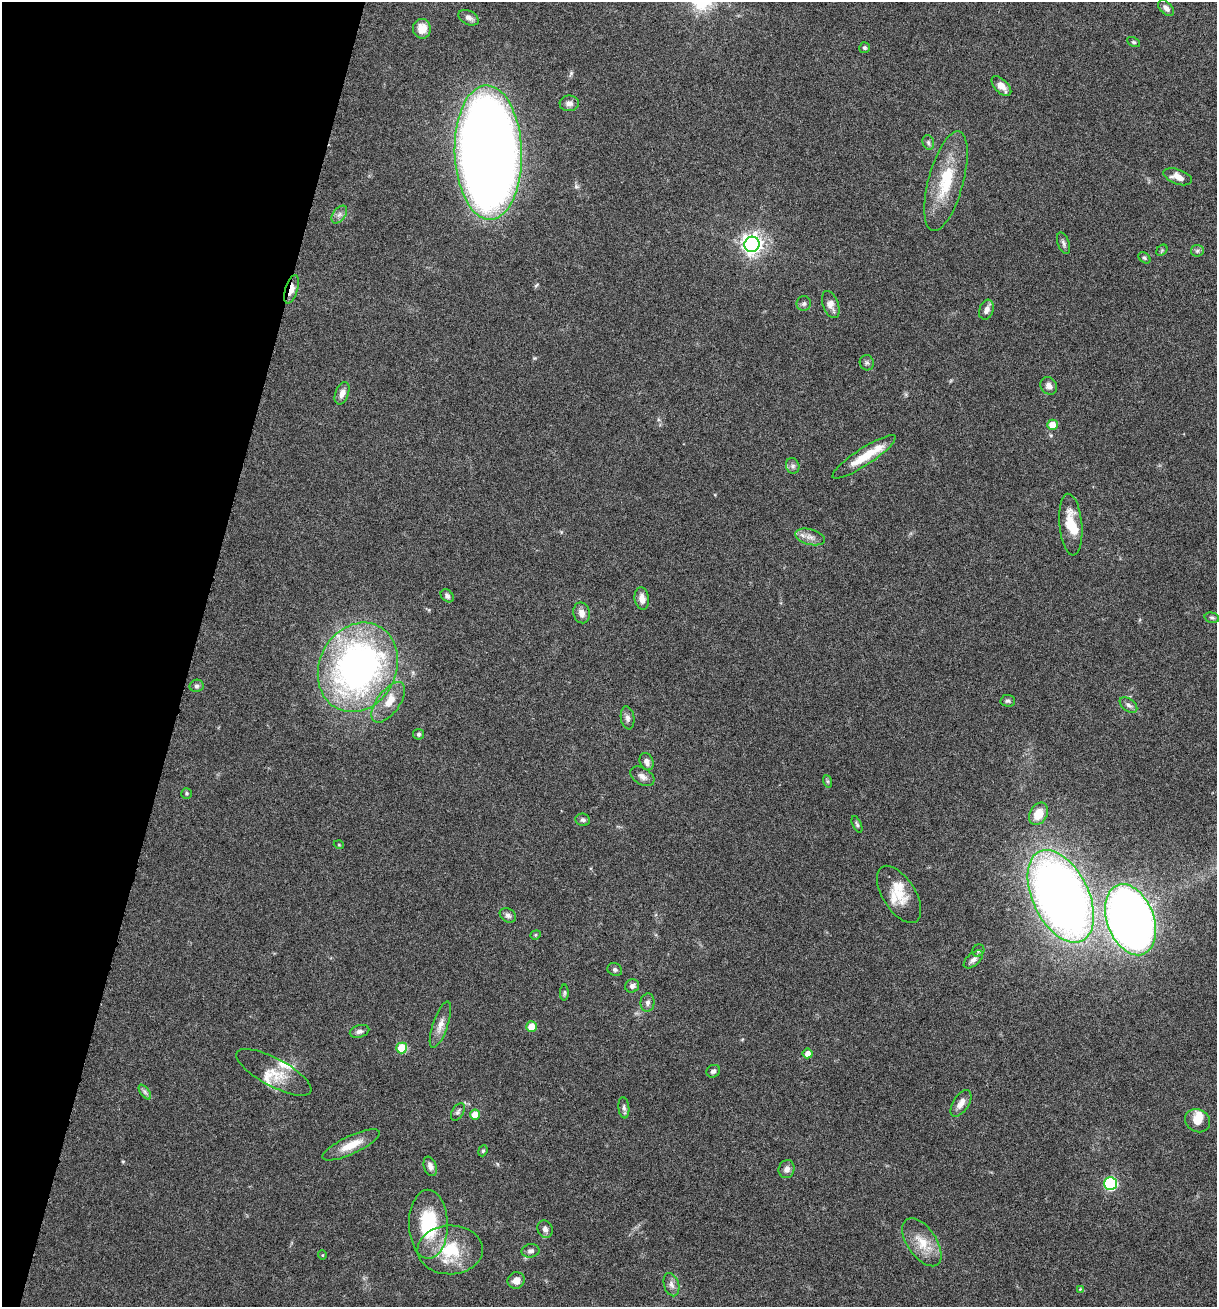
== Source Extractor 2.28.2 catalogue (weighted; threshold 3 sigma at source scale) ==
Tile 9 of 4 x 4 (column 1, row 3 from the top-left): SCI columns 187-1401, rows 1315-2619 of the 5307 x 5252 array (HDU 1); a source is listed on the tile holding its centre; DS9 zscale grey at full resolution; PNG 1219 x 1309 px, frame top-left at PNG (2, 2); each listed source drawn as its Kron ellipse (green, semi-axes under 4 px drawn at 4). Shown black and unused: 16% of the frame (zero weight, under 5 of 9 exposures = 3% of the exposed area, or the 3 px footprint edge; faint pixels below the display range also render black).
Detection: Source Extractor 2.28.2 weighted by HDU 2 'WHT'; one run over the whole footprint, this tile lists its part. Background 0.0462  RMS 0.0032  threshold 0.013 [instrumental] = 3 sigma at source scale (4.09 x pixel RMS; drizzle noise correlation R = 1.36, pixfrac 0.8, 0.05/0.05 arcsec/px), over >= 5 px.
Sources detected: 94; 8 inside a brighter listed object's ellipse — not listed separately; the other 86 listed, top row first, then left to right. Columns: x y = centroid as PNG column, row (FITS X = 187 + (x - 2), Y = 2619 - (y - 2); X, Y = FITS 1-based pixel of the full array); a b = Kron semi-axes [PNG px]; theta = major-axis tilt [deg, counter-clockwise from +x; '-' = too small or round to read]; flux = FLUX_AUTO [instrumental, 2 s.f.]
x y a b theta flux
1166 8 9 6 -46 1.3
469 18 11 7 -27 1.3
422 29 10 9 - 3.6
1133 42 7 4 -26 0.46
864 48 5 5 - 0.52
1001 86 12 6 -45 2.5
569 103 9 8 - 1.4
928 142 7 5 -75 0.71
488 152 67 33 -88 600
1178 177 15 7 -20 2.8
946 181 51 17 75 14
339 214 10 6 52 1.1
1063 243 11 5 -70 0.85
752 244 8 7 - 170
1162 250 6 5 - 0.45
1197 251 6 6 - 0.66
1144 258 6 5 - 0.53
291 289 15 6 72 3.2
804 304 7 7 - 0.8
831 304 14 8 -70 2.2
986 310 10 7 71 1.8
867 363 8 7 - 0.68
1049 386 9 7 -54 1.4
342 393 11 6 69 1.8
1052 425 5 5 - 3.7
864 457 37 8 33 7.1
793 466 8 6 -65 0.89
1071 525 31 11 -85 6.8
810 537 15 7 -14 2.1
447 596 7 5 -46 0.87
642 598 11 7 -82 2.1
582 613 10 8 -76 2
1212 618 7 5 -15 0.54
358 667 46 38 63 120
197 686 7 6 - 0.7
1008 701 7 6 - 0.69
388 702 24 11 53 4.7
1128 705 10 6 -39 1
627 718 11 6 -82 1.3
418 734 5 5 - 0.66
647 762 9 6 -67 1.5
642 776 13 8 -32 1.6
827 781 6 4 -71 0.45
186 793 5 5 - 0.42
1038 814 12 8 60 5.3
583 820 7 6 - 0.68
857 824 9 4 -65 0.57
339 845 5 3 - 0.24
899 894 32 16 -57 7
1061 896 49 28 -64 310
508 915 9 6 -33 1
1130 920 37 23 -69 280
536 935 5 4 - 0.42
978 951 6 5 - 0.6
973 959 11 6 41 1.2
615 970 7 6 - 0.64
632 986 7 6 - 1
564 993 8 4 88 0.51
648 1003 9 7 85 0.97
440 1025 24 7 71 2.6
531 1027 5 5 - 4.7
359 1031 10 6 16 1
402 1048 5 5 - 11
808 1053 5 5 - 2.1
713 1071 7 6 - 0.73
274 1072 42 14 -28 6.3
145 1092 8 4 -53 0.76
961 1103 15 7 57 2.2
624 1108 10 5 -83 0.8
458 1112 10 5 59 0.77
475 1115 5 5 - 4
1198 1121 13 11 -31 3.2
351 1145 31 9 25 5.2
483 1151 6 4 67 0.42
430 1166 10 6 -71 1.4
787 1169 9 8 - 1.3
1110 1184 6 6 - 35
428 1224 34 19 -89 18
545 1229 9 7 -72 1.3
922 1242 27 14 -55 6.3
450 1250 33 24 2 14
530 1251 9 6 11 1
322 1255 4 4 - 0.3
516 1280 9 8 - 2.3
671 1285 12 7 -73 1.6
1080 1289 4 4 - 0.25
Overlapping masked pixels (flux is a lower limit): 1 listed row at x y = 291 289